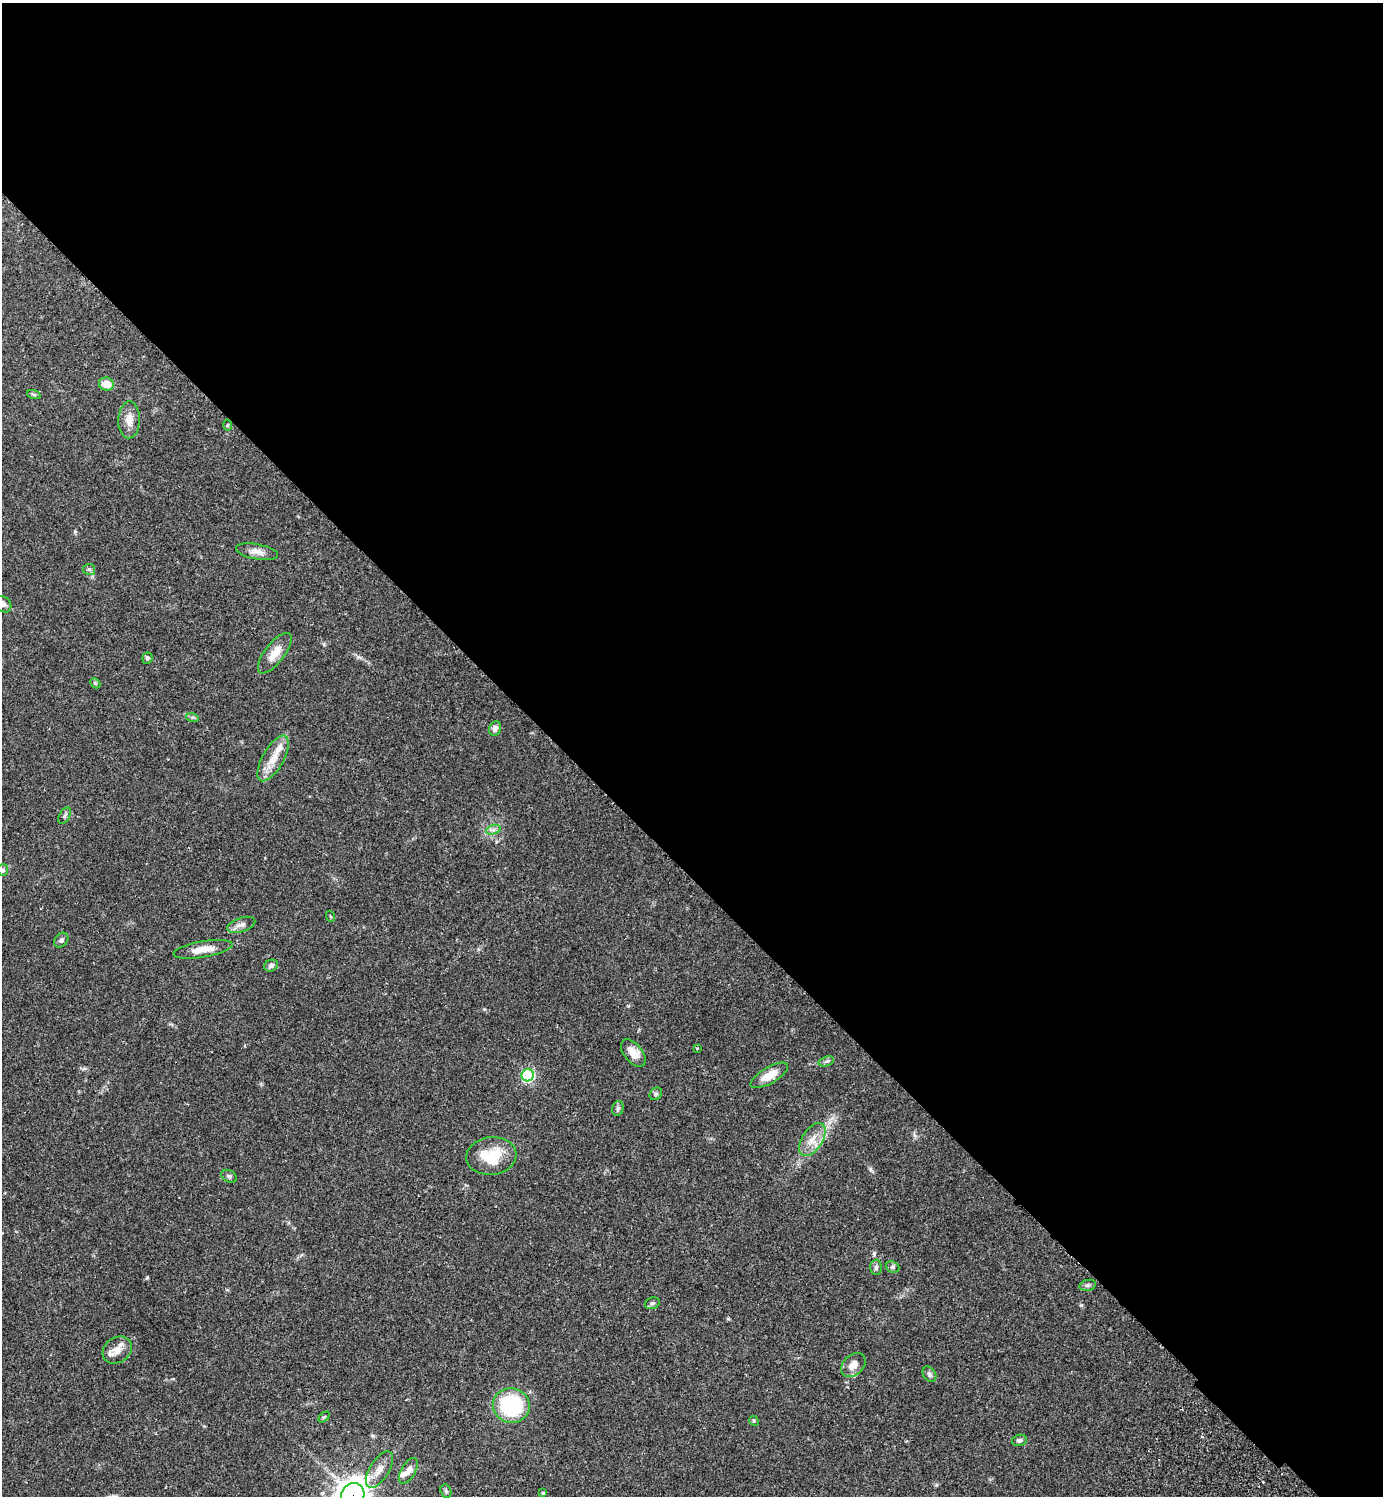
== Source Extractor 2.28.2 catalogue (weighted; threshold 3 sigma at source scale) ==
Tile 3 of 4 x 4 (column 3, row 1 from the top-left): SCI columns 3105-4485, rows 4524-6017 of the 6070 x 6063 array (HDU 1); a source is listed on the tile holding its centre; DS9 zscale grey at full resolution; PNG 1385 x 1498 px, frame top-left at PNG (2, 3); each listed source drawn as its Kron ellipse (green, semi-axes under 4 px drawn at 4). Shown black and unused: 59% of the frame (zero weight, under 2 of 3 exposures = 3% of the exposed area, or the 3 px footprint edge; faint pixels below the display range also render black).
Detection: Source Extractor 2.28.2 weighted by HDU 2 'WHT'; one run over the whole footprint, this tile lists its part. Background 0.074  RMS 0.0053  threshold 0.0237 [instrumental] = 3 sigma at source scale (4.5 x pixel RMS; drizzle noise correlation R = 1.50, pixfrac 1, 0.05/0.05 arcsec/px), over >= 5 px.
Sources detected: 50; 3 inside a brighter listed object's ellipse — not listed separately; the other 47 listed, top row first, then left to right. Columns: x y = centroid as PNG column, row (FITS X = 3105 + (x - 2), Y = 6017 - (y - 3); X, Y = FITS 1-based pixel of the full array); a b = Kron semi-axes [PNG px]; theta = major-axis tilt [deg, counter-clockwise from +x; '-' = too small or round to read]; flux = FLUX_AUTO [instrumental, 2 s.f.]
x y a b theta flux
106 384 7 6 - 6
34 395 7 4 -19 0.8
129 420 18 10 88 5.2
227 425 5 3 - 0.53
257 552 21 7 -10 4.1
89 569 6 5 - 0.98
3 604 9 7 -39 2.4
275 653 24 9 52 7.3
147 658 6 5 - 1
95 683 6 4 -45 0.67
192 717 6 4 -18 0.82
495 728 7 6 - 2.4
273 758 25 10 60 8.2
65 816 9 5 60 1.1
493 830 7 4 19 1.4
3 870 6 5 - 0.92
330 916 5 3 - 0.54
241 925 14 7 18 2.6
61 940 8 6 50 1.4
203 949 30 8 10 6.7
271 966 7 5 25 1.4
697 1049 3 3 - 1
633 1053 16 9 -50 5.1
826 1061 8 4 19 1.1
528 1075 6 6 - 66
769 1075 21 8 30 7.8
656 1094 7 5 45 1
618 1108 7 5 73 1.1
812 1140 18 10 57 6.3
491 1156 25 19 6 17
229 1176 8 6 -28 1.2
876 1267 7 5 89 1.2
893 1267 7 5 -21 1.1
1088 1285 8 5 11 1.2
652 1303 7 5 20 1.1
117 1350 15 12 37 5.5
853 1365 14 10 43 4.7
929 1374 8 6 -57 1.4
511 1406 18 17 - 50
324 1417 6 4 44 0.62
754 1421 5 4 - 0.67
1019 1440 7 5 12 1.4
379 1469 20 9 58 5.5
408 1471 14 7 60 3.1
446 1491 7 5 -70 1
543 1493 4 3 - 0.67
353 1495 12 11 - 700
Overlapping masked pixels (flux is a lower limit): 1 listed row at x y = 353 1495
Isophote crosses this tile's border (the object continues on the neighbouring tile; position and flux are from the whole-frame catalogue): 2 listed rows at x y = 3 604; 353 1495
Unlisted compact peaks at least as high as the median listed source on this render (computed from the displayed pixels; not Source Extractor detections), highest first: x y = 870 1169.